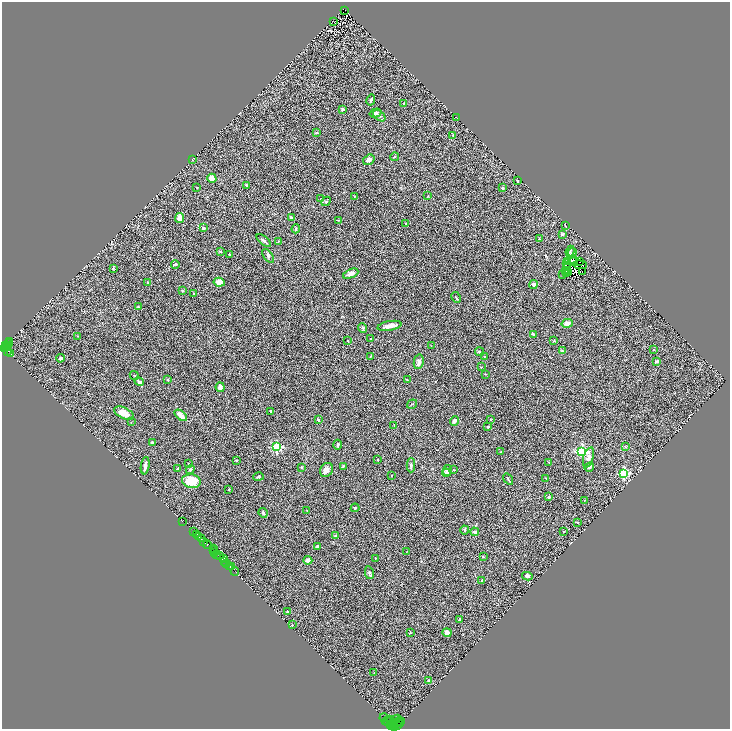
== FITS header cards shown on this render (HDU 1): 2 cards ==
NAXIS1  =                 1456
NAXIS2  =                 1453

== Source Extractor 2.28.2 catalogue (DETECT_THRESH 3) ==
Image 1456 x 1453 px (HDU 1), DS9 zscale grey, zoomed out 1/2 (1 PNG px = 2 x 2 image px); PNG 732 x 731 px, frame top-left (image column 1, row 1453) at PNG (2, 2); each listed source drawn as its Kron ellipse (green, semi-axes under 4 px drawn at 4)
Background 0.656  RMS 0.097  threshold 0.291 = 3 sigma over >= 5 px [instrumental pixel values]
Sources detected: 215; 32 cannot appear on this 1/2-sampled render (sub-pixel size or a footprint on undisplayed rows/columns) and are neither listed nor drawn; the other 183 listed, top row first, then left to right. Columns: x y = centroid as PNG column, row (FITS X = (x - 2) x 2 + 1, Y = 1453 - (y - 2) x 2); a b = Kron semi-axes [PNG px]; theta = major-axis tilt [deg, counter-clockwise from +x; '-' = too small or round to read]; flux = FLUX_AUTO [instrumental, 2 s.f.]
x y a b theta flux
345 10 2 1 - 24
334 22 2 1 - 5.5
371 100 5 3 - 27
404 103 2 2 - 9.4
343 109 2 2 - 87
375 113 6 4 17 58
379 116 7 4 -40 54
456 117 2 1 - 4
317 133 3 3 - 15
453 135 3 2 - 13
394 157 4 2 - 15
192 160 3 2 - 9.5
369 160 6 5 - 53
212 178 4 4 - 190
517 181 3 2 - 18
246 185 3 3 - 21
197 188 3 2 - 9.6
502 188 2 2 - 34
354 196 2 2 - 5
428 196 4 2 - 9.9
321 199 3 2 - 10
326 201 5 3 - 21
291 217 2 2 - 35
179 218 5 4 - 130
338 220 3 2 - 8.3
406 223 4 3 - 14
566 226 3 2 - 8.2
203 228 4 3 - 23
296 229 4 2 - 29
562 234 4 3 - 26
539 239 4 2 - 12
264 241 8 3 -40 38
278 241 2 1 - 4.8
570 251 5 3 - 25
220 252 2 2 - 33
572 252 5 3 - 23
229 254 3 2 - 12
268 256 8 4 -54 40
573 260 2 2 - 9.8
574 261 2 1 - 3.9
580 261 3 2 - 5.7
568 262 3 2 - 9.6
567 263 2 1 - 7.4
175 264 4 3 - 40
580 265 7 2 -7 2
568 266 2 1 - 17
113 268 3 3 - 19
566 271 2 1 - 7.9
582 271 2 1 - 11
569 272 2 1 - 2.5
567 273 2 1 - 11
351 274 8 4 23 98
563 274 4 3 - 14
219 282 6 4 -9 180
147 283 3 2 - 28
533 284 4 4 - 37
182 291 2 2 - 11
194 294 3 2 - 11
456 297 6 2 -60 16
138 307 3 3 - 13
567 323 6 4 14 92
389 326 12 5 11 130
363 328 5 3 - 22
533 334 3 2 - 34
77 336 3 2 - 8.3
371 339 2 2 - 21
554 340 3 2 - 15
9 341 2 1 - 30
348 341 3 2 - 13
9 343 3 2 - 130
8 345 2 1 - 34
5 346 4 2 - 260
431 346 2 2 - 5.1
4 348 2 1 - 230
7 348 4 1 - 55
653 349 2 2 - 26
562 351 3 3 - 15
7 352 3 2 - 84
480 352 4 2 - 14
10 354 2 2 - 100
370 356 3 2 - 8.5
484 356 3 2 - 11
60 358 4 4 - 28
657 361 4 3 - 42
419 362 7 5 79 67
481 367 2 2 - 9.5
485 374 4 2 - 12
134 375 4 2 - 11
168 380 4 3 - 16
407 380 4 3 - 13
139 381 5 3 - 45
220 387 5 4 - 77
412 404 5 2 - 10
271 412 4 2 - 19
124 413 10 5 -26 170
181 415 7 3 -40 190
318 420 3 2 - 28
491 420 3 3 - 15
454 421 5 3 - 84
131 422 3 2 - 7.2
394 425 3 2 - 8.7
487 427 2 2 - 20
152 443 2 2 - 76
338 445 5 3 - 20
276 447 3 3 - 2000
625 447 3 2 - 11
582 451 4 3 - 2400
501 452 3 1 - 6.5
588 457 10 5 72 69
378 459 2 2 - 9.3
236 460 2 2 - 32
549 462 3 2 - 12
189 464 3 2 - 9.1
411 465 7 3 90 30
145 466 9 3 80 94
343 466 4 3 - 15
301 467 2 2 - 19
589 467 5 3 - 34
178 469 3 2 - 35
190 469 4 4 - 26
326 470 7 6 - 86
453 470 3 2 - 10
447 471 5 4 - 130
446 473 4 3 - 53
623 473 3 3 - 1800
391 476 2 2 - 6.5
258 477 5 3 - 25
546 478 3 2 - 8
508 479 6 2 -55 16
191 481 9 6 -9 420
229 490 3 2 - 9.5
549 497 3 3 - 36
584 500 3 2 - 7.6
355 508 4 3 - 20
307 510 3 2 - 7
263 513 5 3 - 35
182 521 2 1 - 15
577 522 4 2 - 18
465 530 4 3 - 28
194 532 3 1 - 200
475 532 4 4 - 31
563 532 3 2 - 10
196 534 2 2 - 62
335 536 4 3 - 17
199 537 3 2 - 660
201 539 2 2 - 570
204 541 2 2 - 400
207 544 4 2 - 1500
317 547 3 2 - 30
214 548 2 2 - 28
213 550 2 2 - 210
407 551 3 2 - 6
215 553 2 1 - 180
216 554 2 1 - 120
219 556 3 2 - 170
483 557 3 2 - 8.9
223 558 2 1 - 52
375 559 3 2 - 12
308 560 4 3 - 66
224 562 3 1 - 59
226 563 3 2 - 500
229 567 3 1 - 82
231 567 2 1 - 31
235 571 4 1 - 89
369 573 6 3 -79 29
527 576 5 4 - 65
482 580 3 2 - 10
288 612 2 2 - 13
460 619 3 2 - 26
292 625 2 2 - 7.3
410 633 3 2 - 12
447 633 4 4 - 100
374 673 2 2 - 6.4
429 681 2 2 - 140
384 718 4 1 - 130
388 720 6 2 23 1300
395 720 6 2 39 530
389 722 5 2 - 960
400 722 5 3 - 540
396 723 7 2 34 57
391 725 5 2 - 480
397 725 3 2 - 1000
395 727 4 2 - 380
At the frame edge (FLAGS 8, measured only in part): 1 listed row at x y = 395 727
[32 sub-pixel or undisplayed-footprint detections neither listed nor drawn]